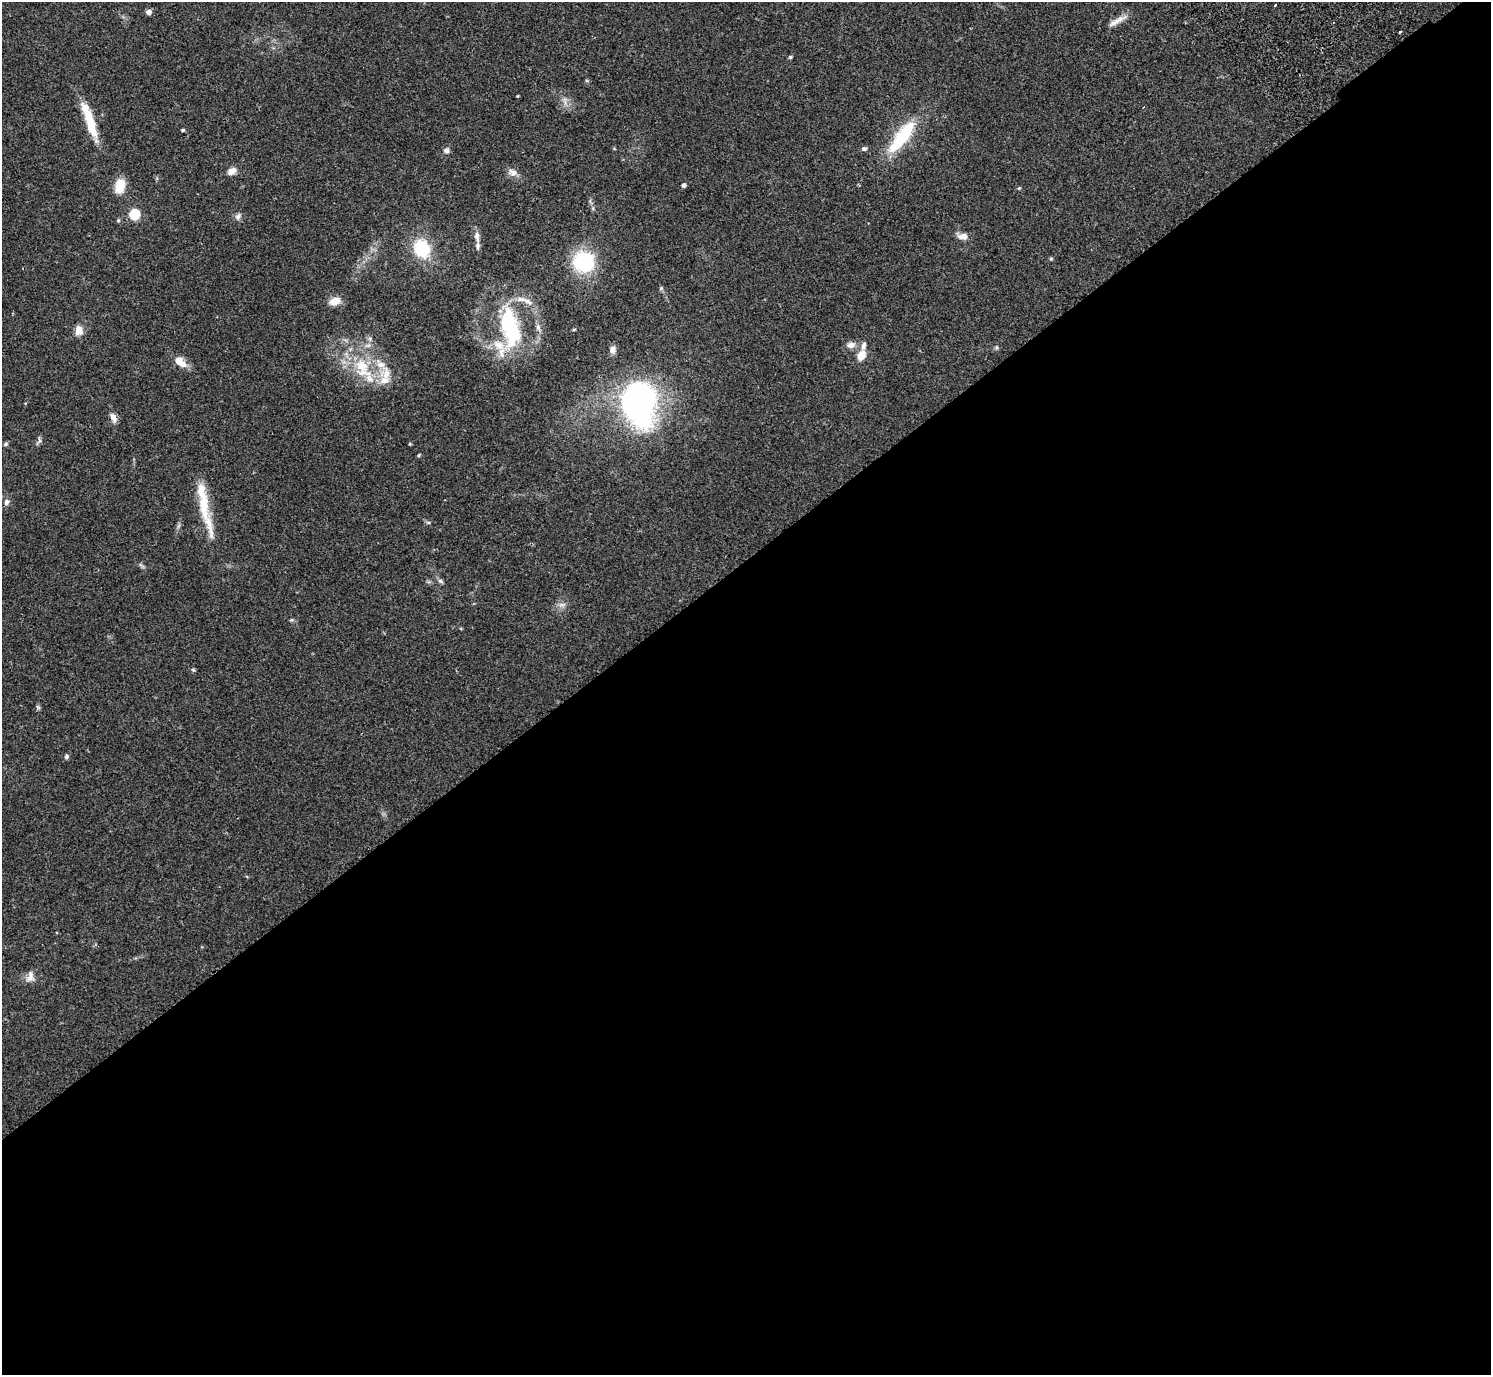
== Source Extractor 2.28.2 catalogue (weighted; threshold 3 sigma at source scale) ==
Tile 15 of 4 x 4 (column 3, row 4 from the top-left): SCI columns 3025-4513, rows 203-1575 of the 6052 x 6035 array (HDU 1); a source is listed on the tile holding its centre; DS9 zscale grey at full resolution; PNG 1493 x 1377 px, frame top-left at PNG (2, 2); no overlay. Shown black and unused: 59% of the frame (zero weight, under 2 of 3 exposures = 3% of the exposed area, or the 3 px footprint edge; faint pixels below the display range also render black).
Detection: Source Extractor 2.28.2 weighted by HDU 2 'WHT'; one run over the whole footprint, this tile lists its part. Background 0.109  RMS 0.0066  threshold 0.0297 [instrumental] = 3 sigma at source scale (4.5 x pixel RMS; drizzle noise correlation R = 1.50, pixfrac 1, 0.05/0.05 arcsec/px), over >= 5 px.
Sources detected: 65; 3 inside a brighter object's white glare — not listed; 9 inside a brighter listed object's ellipse — not listed separately; the other 53 listed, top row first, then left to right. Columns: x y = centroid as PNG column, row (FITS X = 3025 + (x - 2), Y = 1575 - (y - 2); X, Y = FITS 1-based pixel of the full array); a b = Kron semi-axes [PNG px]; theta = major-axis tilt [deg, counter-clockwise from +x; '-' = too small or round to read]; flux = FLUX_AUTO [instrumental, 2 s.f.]
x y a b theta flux
1275 5 3 2 - 1.3
149 12 5 4 - 4.3
1117 21 29 6 30 5.3
1400 32 3 2 - 0.95
790 57 4 4 - 0.84
517 96 3 3 - 0.54
92 128 31 11 -69 15
182 130 4 3 - 1
902 137 44 13 53 38
864 149 6 5 - 1.6
446 150 7 7 - 2.2
231 171 11 7 33 4.4
512 172 14 9 -16 3.7
684 185 4 4 - 2.2
120 186 12 8 78 17
134 214 6 5 - 46
238 217 9 7 47 2.3
477 236 15 7 -85 3.7
963 236 13 8 -1 4.3
421 248 19 16 -64 30
1051 259 5 5 - 0.78
584 262 15 14 - 59
661 288 5 5 - 0.96
521 299 17 7 -5 5.2
335 301 14 9 20 6.2
538 327 8 6 -74 2.2
574 329 6 3 19 0.62
79 330 11 9 -88 5.8
370 339 6 6 - 1.5
511 340 39 19 59 32
851 345 11 8 10 3.9
996 347 6 4 -72 0.92
612 350 9 7 -89 3.1
861 355 13 10 58 7
178 361 12 11 - 5.8
362 365 20 17 -45 20
386 373 20 19 - 13
638 402 36 27 -85 200
113 418 10 6 -67 4.3
39 441 10 6 65 1.7
6 444 6 5 - 1.2
419 455 5 3 - 0.64
7 502 9 6 66 2.2
204 505 57 13 -83 24
429 522 7 3 -1 0.97
142 566 11 3 -31 1.1
440 581 8 5 -28 1.5
562 605 11 4 11 2.2
291 620 7 4 0 0.86
193 670 6 4 -2 0.85
38 707 7 4 -45 0.92
66 757 6 6 - 1.3
30 977 16 10 74 4.4